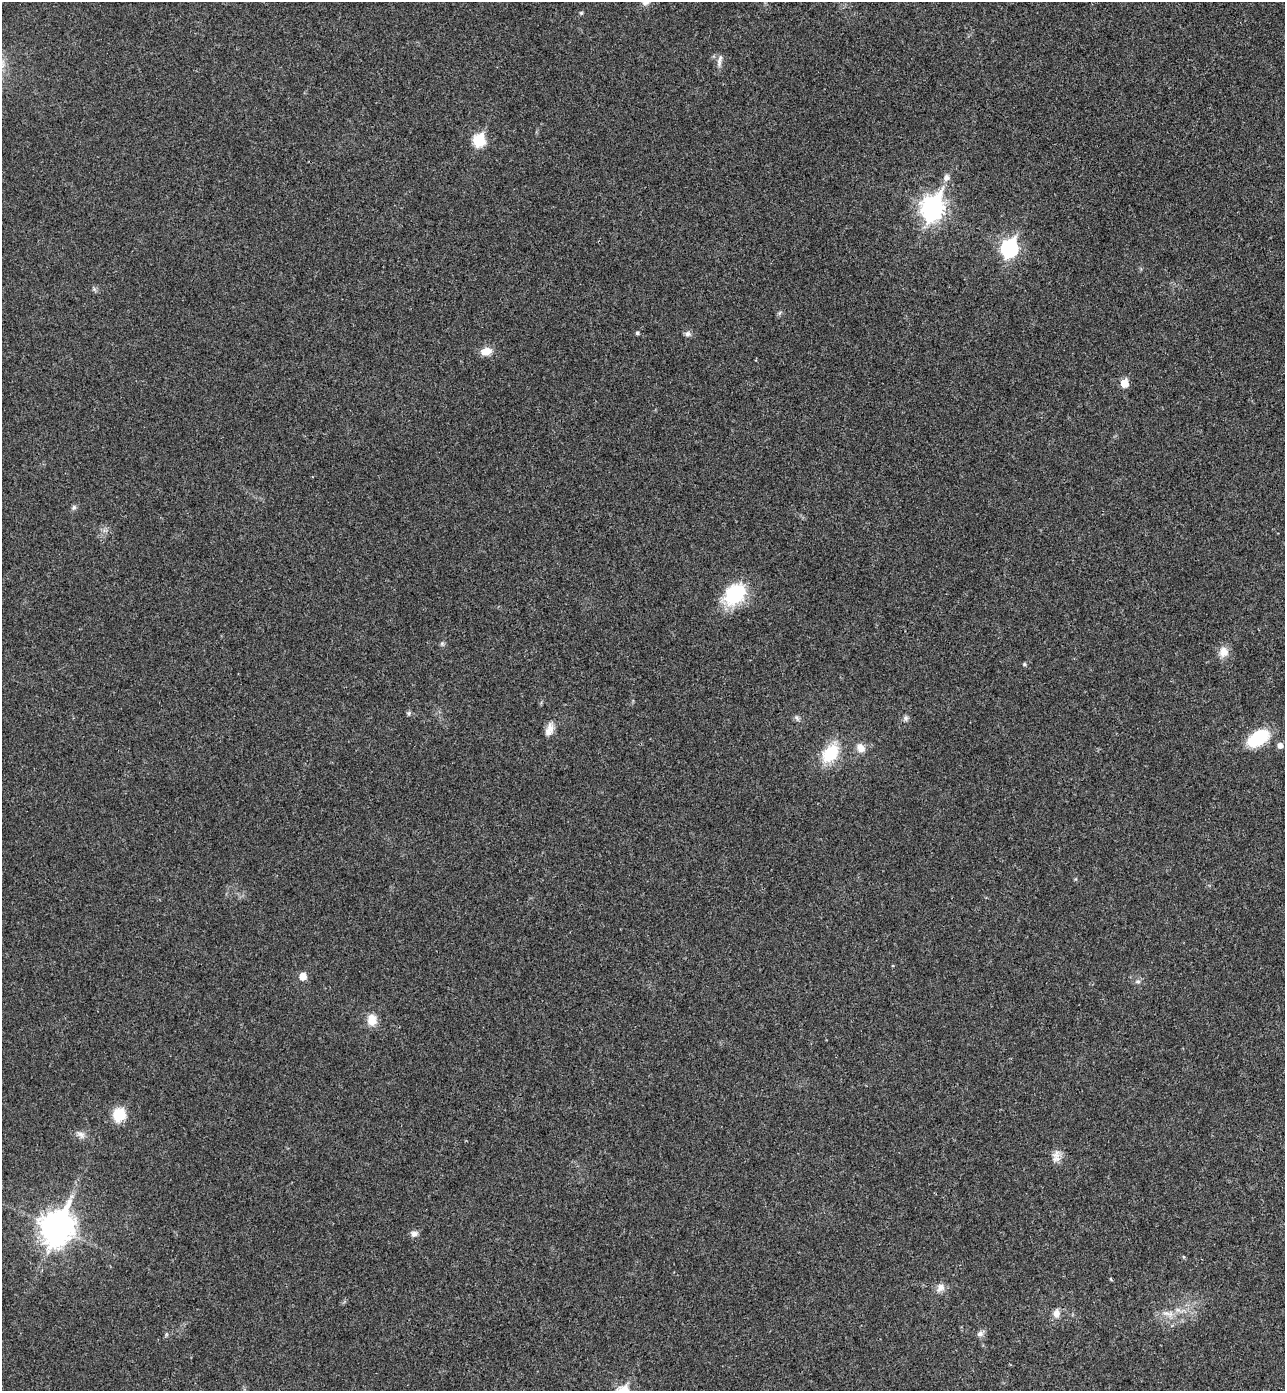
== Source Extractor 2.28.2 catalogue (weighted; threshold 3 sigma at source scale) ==
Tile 6 of 4 x 4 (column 2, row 2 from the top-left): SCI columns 1477-2759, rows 2808-4196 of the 5652 x 5613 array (HDU 1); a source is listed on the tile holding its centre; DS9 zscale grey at full resolution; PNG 1287 x 1393 px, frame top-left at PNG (2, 2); no overlay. Shown black and unused: <1% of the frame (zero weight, under 3 of 4 exposures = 6% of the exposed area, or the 3 px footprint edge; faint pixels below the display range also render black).
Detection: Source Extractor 2.28.2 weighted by HDU 2 'WHT'; one run over the whole footprint, this tile lists its part. Background 0.0786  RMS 0.0047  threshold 0.0214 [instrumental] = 3 sigma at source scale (4.5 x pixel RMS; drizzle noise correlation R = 1.50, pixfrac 1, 0.05/0.05 arcsec/px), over >= 5 px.
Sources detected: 36; all 36 listed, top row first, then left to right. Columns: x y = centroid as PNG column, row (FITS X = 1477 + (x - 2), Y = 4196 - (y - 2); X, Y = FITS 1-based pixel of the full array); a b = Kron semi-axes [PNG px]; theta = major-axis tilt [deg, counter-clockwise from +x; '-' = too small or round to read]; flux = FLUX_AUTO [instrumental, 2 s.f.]
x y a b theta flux
581 13 5 4 - 0.57
719 63 14 6 -87 2.4
479 140 7 6 - 37
946 177 8 7 - 2.4
932 208 10 8 69 310
1009 248 8 7 - 130
637 333 4 4 - 0.98
687 334 8 7 - 1.5
486 351 13 8 19 5.4
1124 383 6 5 - 11
74 507 8 6 57 1.1
735 594 27 21 46 27
1223 652 15 13 87 4.5
1024 664 5 5 - 0.56
409 713 6 4 47 0.76
797 718 8 4 -46 1.1
905 718 8 6 0 1.3
549 729 19 10 72 4.1
1258 738 25 14 31 22
1280 745 6 6 - 2.6
861 748 12 9 -50 3.9
830 753 22 14 53 19
303 976 5 5 - 7.2
1138 982 9 4 0 1.1
372 1020 14 11 -86 6
119 1115 8 7 - 21
81 1134 12 8 -33 2.5
1056 1154 13 10 61 3.6
57 1228 14 11 68 610
414 1234 9 7 14 2.1
1111 1279 5 3 - 0.5
940 1288 13 10 53 3.1
1178 1310 7 4 -18 1.3
1056 1313 10 8 78 3.1
1167 1313 16 6 -20 3.3
980 1334 9 7 17 1.8